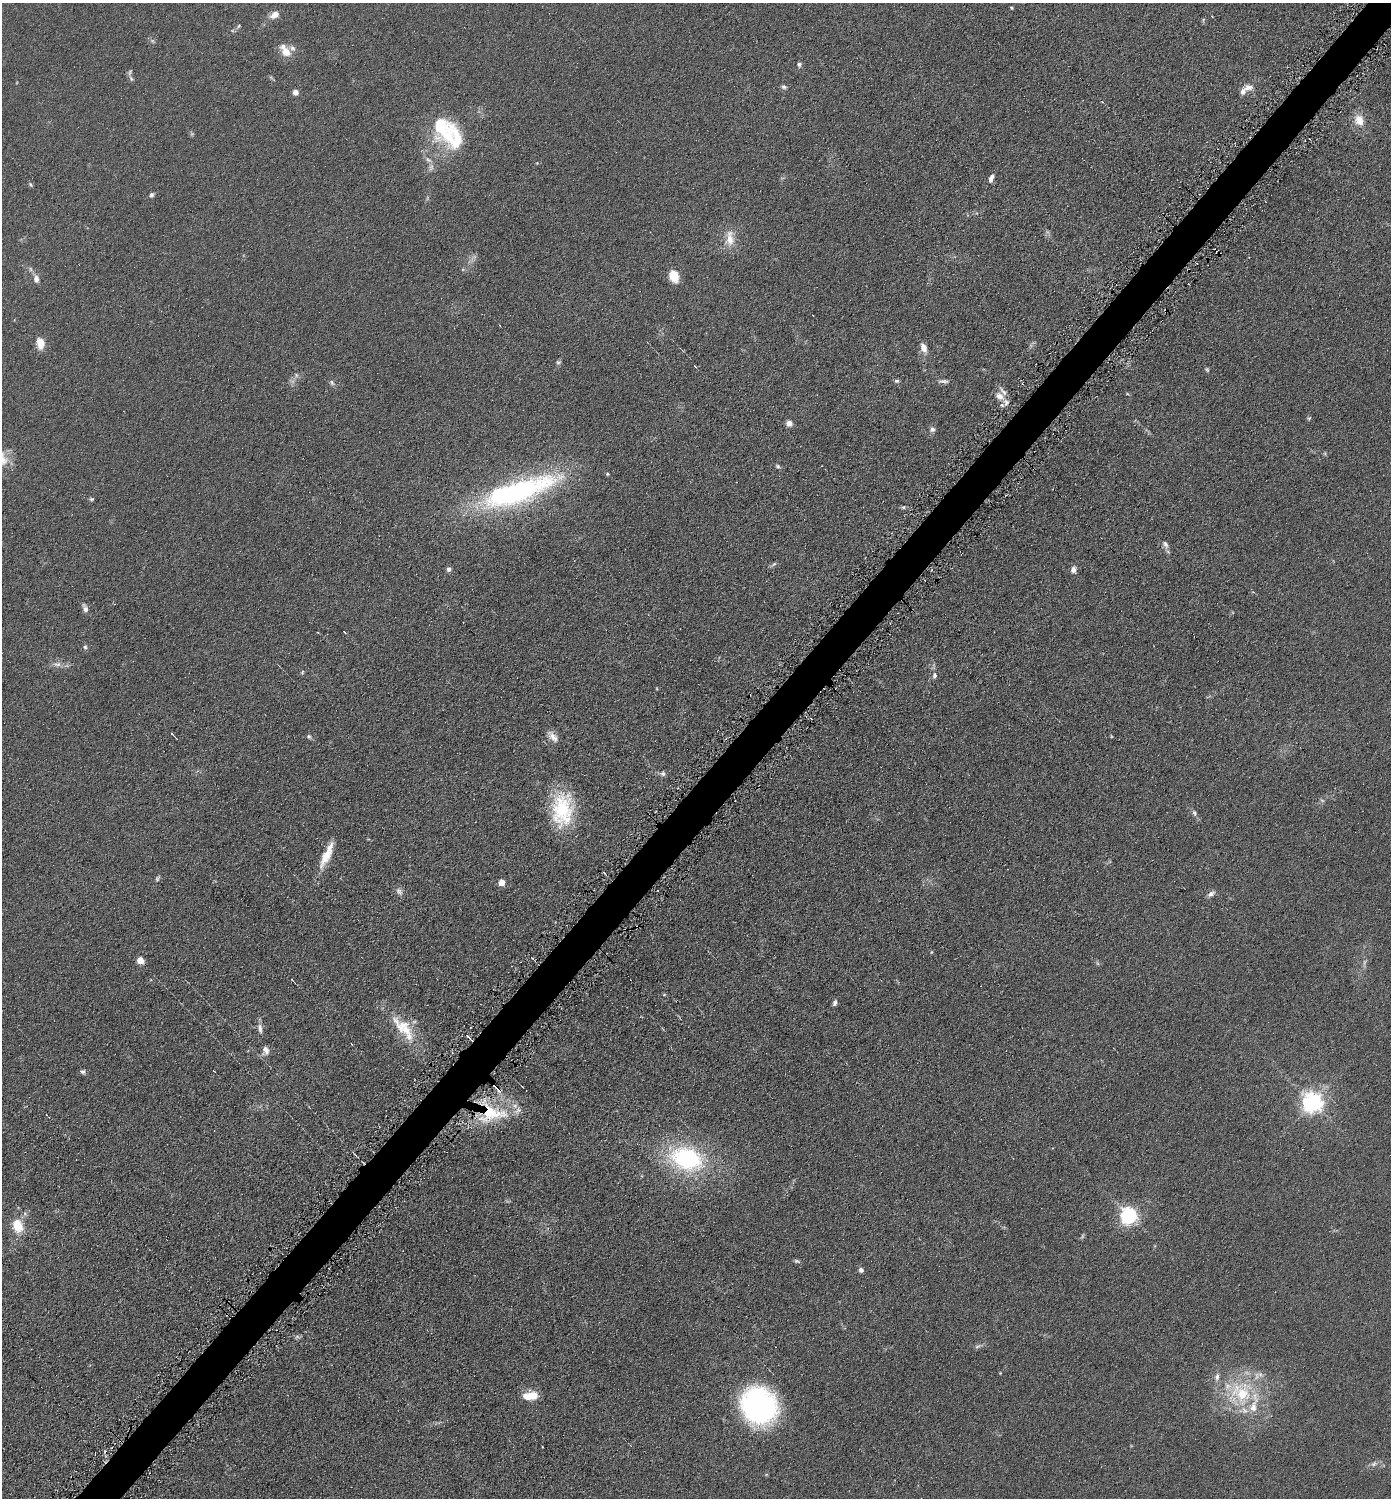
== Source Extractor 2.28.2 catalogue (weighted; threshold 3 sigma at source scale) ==
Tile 7 of 4 x 4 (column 3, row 2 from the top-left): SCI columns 2931-4319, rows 3001-4496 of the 6003 x 6002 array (HDU 1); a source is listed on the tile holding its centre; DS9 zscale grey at full resolution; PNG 1393 x 1500 px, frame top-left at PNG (2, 3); no overlay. Shown black and unused: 3% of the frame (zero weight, under 4 of 8 exposures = <1% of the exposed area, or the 3 px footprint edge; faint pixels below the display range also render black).
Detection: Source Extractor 2.28.2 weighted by HDU 2 'WHT'; one run over the whole footprint, this tile lists its part. Background 0.0917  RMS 0.0078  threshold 0.0321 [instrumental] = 3 sigma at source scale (4.09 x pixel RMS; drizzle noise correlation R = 1.36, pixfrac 0.8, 0.05/0.05 arcsec/px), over >= 5 px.
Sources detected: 118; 10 too faint to see at this stretch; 2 inside a brighter object's white glare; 4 cosmic-ray / hot-pixel residue — not listed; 13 inside a brighter listed object's ellipse — not listed separately; the other 89 listed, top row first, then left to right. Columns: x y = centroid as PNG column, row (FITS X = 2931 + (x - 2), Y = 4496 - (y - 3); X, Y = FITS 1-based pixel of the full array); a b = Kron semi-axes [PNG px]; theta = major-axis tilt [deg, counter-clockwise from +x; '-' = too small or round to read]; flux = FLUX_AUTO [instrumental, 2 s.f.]
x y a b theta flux
1011 8 4 3 - 0.75
275 15 12 7 26 5.9
1203 20 7 4 75 0.92
239 26 7 4 38 1.2
152 41 8 5 -36 1.5
286 52 13 10 -40 8.9
799 64 6 5 - 1.8
131 78 8 5 -54 1.5
271 78 11 3 -34 1
784 87 7 6 - 1.7
1248 87 13 8 0 4.8
295 92 6 5 - 4
1102 102 4 3 - 0.77
1359 120 15 12 -64 9.9
440 125 30 19 71 32
457 138 40 18 -85 27
431 167 12 7 83 3.4
991 178 10 5 67 4.2
30 185 7 4 -50 1.1
151 195 5 5 - 1.8
730 239 22 12 88 11
674 276 12 9 -69 14
36 279 11 7 -76 4.2
1165 311 3 2 - 0.75
500 325 3 2 - 0.56
40 343 13 9 -85 8.3
924 348 13 7 -71 5.8
558 362 7 6 - 1.4
695 366 5 3 - 0.74
296 375 8 6 -89 2.2
897 381 7 5 0 1.4
944 381 15 5 2 2.6
332 383 8 6 -61 1.8
1127 394 5 3 - 0.69
999 396 13 10 -27 6.7
1309 418 6 5 - 0.94
789 423 7 6 - 4
932 429 8 7 - 2.5
1325 454 7 4 -90 0.82
778 466 6 5 - 1.4
607 474 5 4 - 0.9
517 492 103 27 21 150
91 499 6 4 0 1.1
903 507 6 4 21 1.3
1165 544 11 7 -59 3.2
774 564 8 4 35 1.4
449 569 6 6 - 2.1
1073 570 10 7 90 3.2
85 608 11 6 -71 3.1
345 633 4 2 - 0.62
85 647 6 6 - 1.4
57 664 12 7 -5 4.2
302 672 6 4 88 0.86
934 675 9 6 89 2.5
172 734 7 2 -48 2
309 736 7 5 -38 1.4
553 737 16 7 -47 5.1
663 774 8 6 -4 2.2
562 810 40 24 87 49
1194 813 8 5 -88 1.7
326 856 30 10 63 15
604 873 3 2 - 0.97
158 878 8 4 60 1.3
502 882 5 4 - 14
399 891 12 7 -53 2.9
1211 894 10 6 31 3.1
140 960 5 5 - 13
292 980 3 2 - 0.9
664 995 5 3 - 0.75
835 1003 7 5 64 2.1
260 1028 14 6 -80 3.5
405 1029 40 15 -61 26
467 1036 7 3 -45 1.9
351 1044 3 2 - 0.58
266 1050 11 7 -65 3.4
83 1071 6 6 - 1.6
1312 1102 7 7 - 480
492 1114 46 25 11 46
687 1159 41 27 -15 97
1129 1216 7 6 - 260
18 1226 14 11 -71 17
797 1261 8 5 -8 1.4
861 1270 6 6 - 2.1
977 1347 8 5 17 1.8
1000 1373 5 4 - 0.57
1241 1393 41 36 -49 62
530 1396 16 9 6 13
759 1406 36 32 -51 150
1374 1464 10 7 28 2.8
Overlapping masked pixels (flux is a lower limit): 2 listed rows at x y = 1165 311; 492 1114